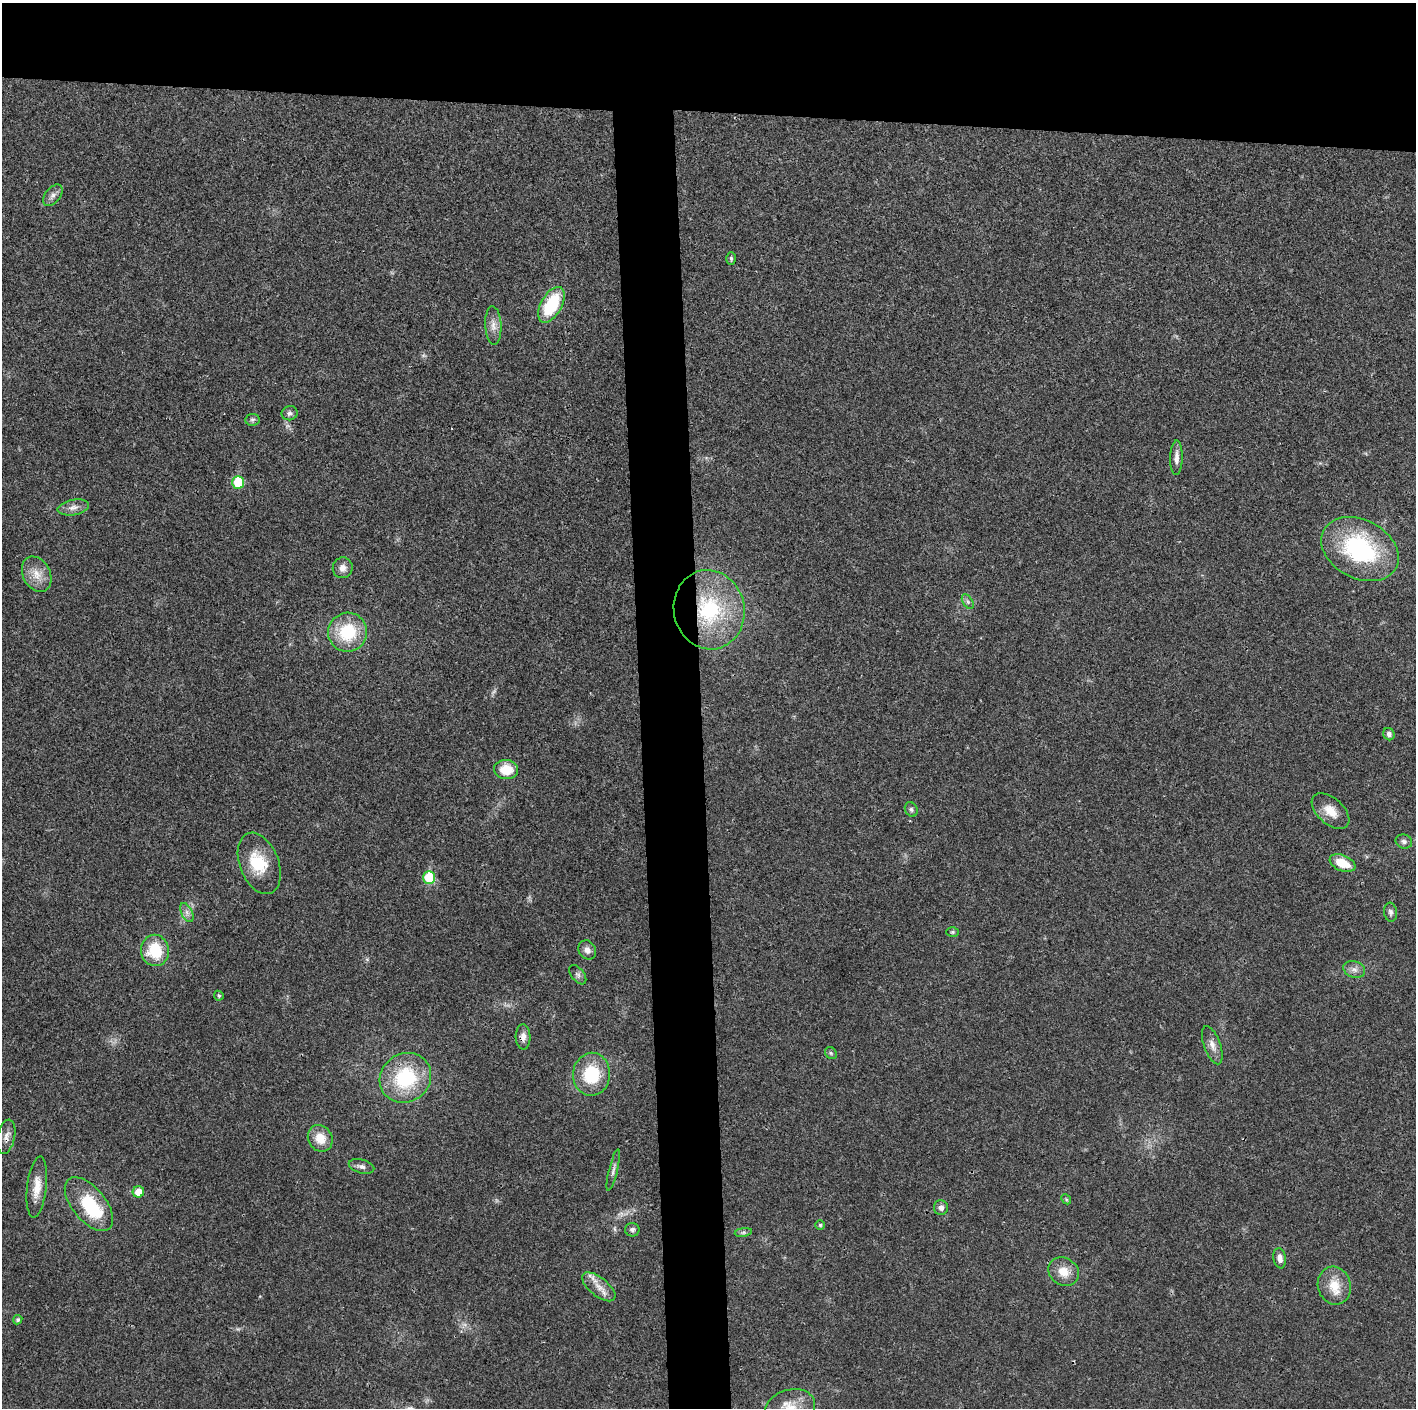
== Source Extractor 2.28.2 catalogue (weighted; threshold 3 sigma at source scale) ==
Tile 2 of 3 x 3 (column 2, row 1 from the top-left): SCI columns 1415-2828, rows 2817-4222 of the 4243 x 4225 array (HDU 1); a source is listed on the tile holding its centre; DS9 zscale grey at full resolution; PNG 1418 x 1410 px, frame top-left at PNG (2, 3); each listed source drawn as its Kron ellipse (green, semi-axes under 4 px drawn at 4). Shown black and unused: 12% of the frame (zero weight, under 3 of 4 exposures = <1% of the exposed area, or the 3 px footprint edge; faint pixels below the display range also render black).
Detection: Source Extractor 2.28.2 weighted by HDU 2 'WHT'; one run over the whole footprint, this tile lists its part. Background 0.0183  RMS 0.0039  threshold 0.0177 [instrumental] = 3 sigma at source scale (4.5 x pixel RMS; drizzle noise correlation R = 1.50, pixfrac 1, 0.05/0.05 arcsec/px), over >= 5 px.
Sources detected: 57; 1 too faint to see at this stretch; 1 inside a brighter object's white glare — neither listed nor drawn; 1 inside a brighter listed object's ellipse — not listed separately; the other 54 listed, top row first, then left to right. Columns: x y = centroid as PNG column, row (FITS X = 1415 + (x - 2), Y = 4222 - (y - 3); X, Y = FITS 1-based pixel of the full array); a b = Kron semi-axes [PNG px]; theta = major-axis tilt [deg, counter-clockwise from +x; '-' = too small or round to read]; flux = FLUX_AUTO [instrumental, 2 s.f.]
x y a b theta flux
53 195 12 7 51 1.9
731 258 6 5 - 0.79
551 305 20 10 61 22
493 325 19 8 -87 3.1
289 413 8 7 - 1.3
252 420 7 6 - 1
1176 458 17 6 88 2.6
238 482 6 5 - 16
73 507 16 7 10 2.7
1360 549 41 29 -27 49
343 568 10 10 - 2.3
37 574 18 13 -62 5.6
968 602 8 5 -59 0.98
709 610 40 35 -78 41
347 632 20 19 - 19
1389 734 6 5 - 1.3
506 769 12 9 -3 8.3
911 809 7 6 - 0.98
1331 811 22 13 -42 6.2
1404 841 8 7 - 1.4
259 863 32 19 -69 14
1342 863 13 8 -23 8.3
429 878 6 6 - 19
1391 912 9 6 -83 1.4
187 913 10 5 -64 1.6
952 932 6 5 - 0.66
155 950 16 14 -81 15
587 950 10 8 -56 2.1
1354 969 11 8 -20 2.2
578 975 11 6 -51 1.3
219 996 5 4 - 0.73
523 1037 13 7 -88 2.4
1212 1045 20 8 -70 3.3
831 1053 6 5 - 0.69
592 1074 21 18 85 19
405 1078 26 24 36 29
6 1137 17 8 79 2.7
320 1138 14 12 -57 6.5
361 1166 13 6 -16 1.7
613 1170 21 4 76 1.6
37 1187 31 9 83 6.3
138 1192 6 5 - 5.9
1066 1199 5 4 - 0.46
89 1204 32 16 -50 23
941 1208 7 7 - 1.6
820 1225 5 5 - 0.56
632 1230 7 6 - 1.2
743 1232 8 4 9 0.88
1280 1258 10 6 -81 2.4
1064 1272 16 13 -33 5.9
1334 1286 19 16 -75 7.9
599 1287 20 9 -39 4.6
18 1320 5 4 - 0.84
790 1408 25 18 17 9.4
Overlapping masked pixels (flux is a lower limit): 3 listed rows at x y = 709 610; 523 1037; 6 1137
Isophote crosses this tile's border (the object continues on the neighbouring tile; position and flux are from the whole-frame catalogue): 1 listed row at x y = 790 1408